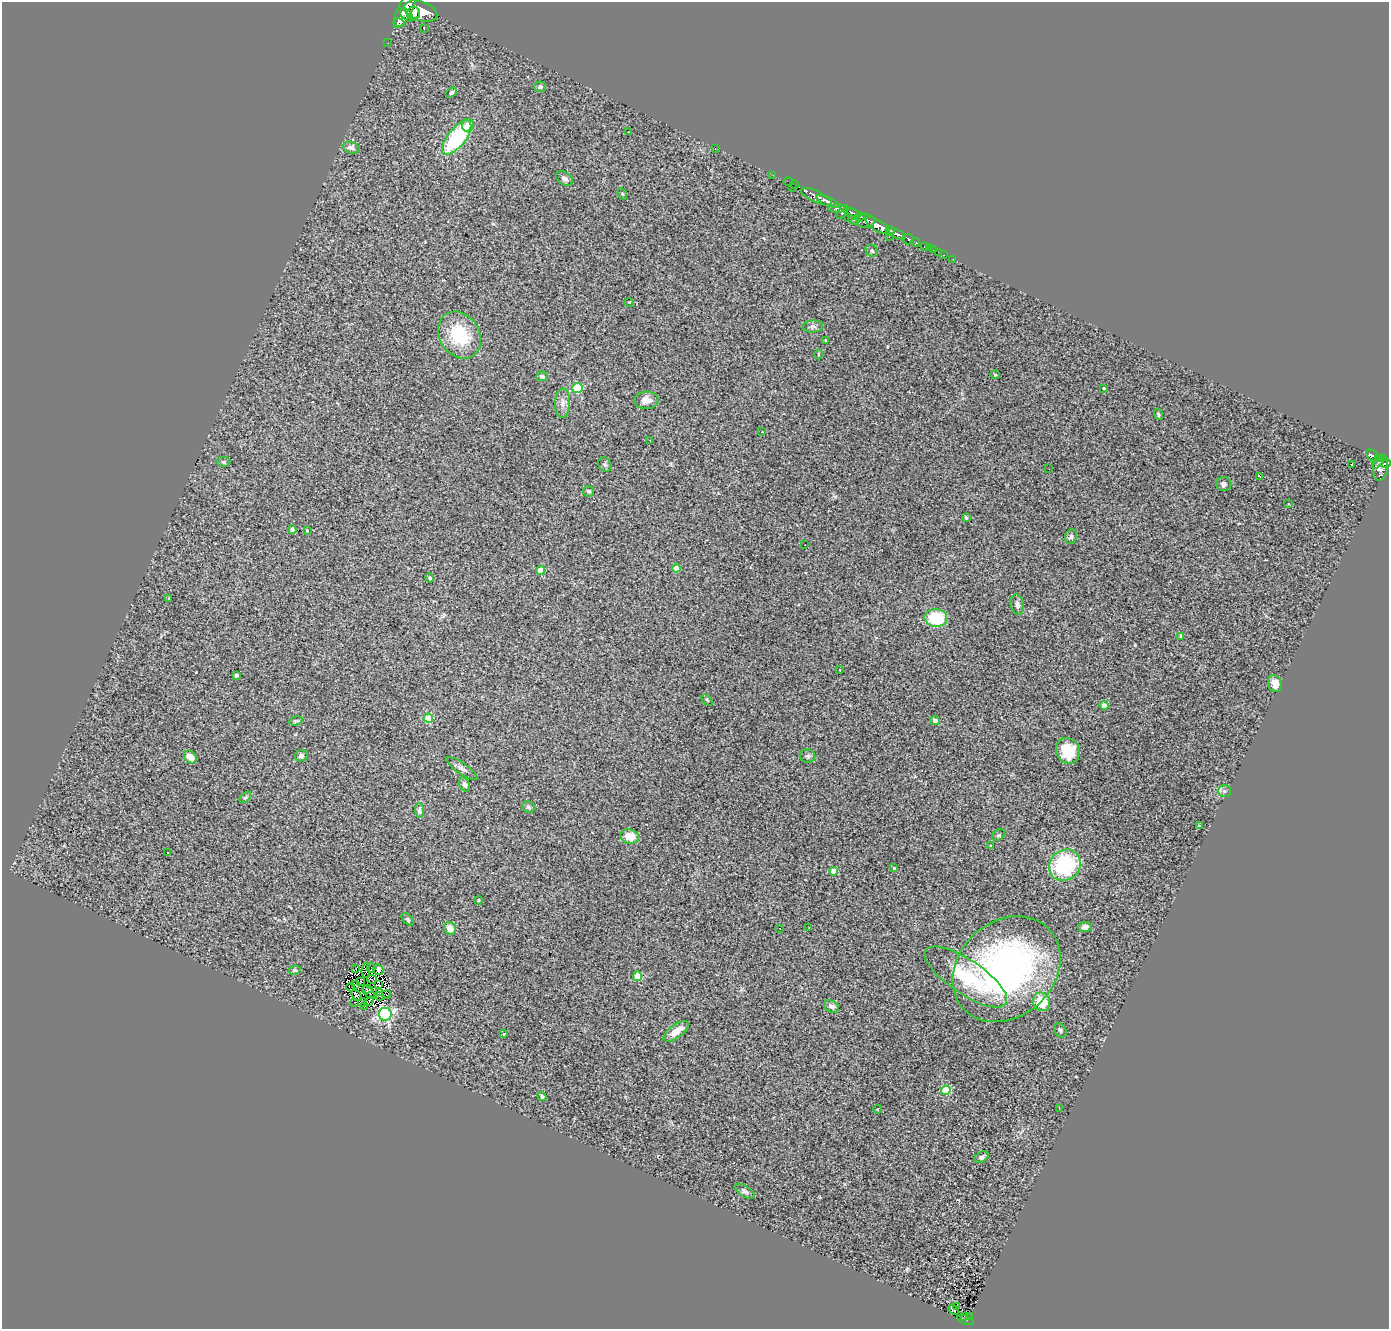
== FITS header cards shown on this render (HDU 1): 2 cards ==
NAXIS1  =                 1387
NAXIS2  =                 1327

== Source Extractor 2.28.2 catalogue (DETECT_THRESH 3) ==
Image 1387 x 1327 px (HDU 1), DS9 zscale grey, 1 PNG px = 1 image px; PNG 1391 x 1331 px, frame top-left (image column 1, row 1327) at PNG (2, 2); each listed source drawn as its Kron ellipse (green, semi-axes under 4 px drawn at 4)
Background 2.22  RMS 0.15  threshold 0.441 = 3 sigma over >= 5 px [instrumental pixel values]
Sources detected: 154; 1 with non-positive FLUX_AUTO (blend fragments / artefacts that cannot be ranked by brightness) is neither listed nor drawn; the other 153 listed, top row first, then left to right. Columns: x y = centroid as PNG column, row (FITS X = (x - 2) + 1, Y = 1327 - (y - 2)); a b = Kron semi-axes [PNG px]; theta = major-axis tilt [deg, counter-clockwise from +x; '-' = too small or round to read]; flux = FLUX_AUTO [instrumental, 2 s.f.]
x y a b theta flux
405 8 21 7 64 8100
421 11 17 9 -19 9000
413 14 7 6 - 2900
407 15 8 5 -45 2200
399 23 6 3 -16 630
424 29 3 2 - 9.4
388 43 2 2 - 26
540 87 6 5 - 30
451 93 6 4 33 24
468 125 6 6 - 110
628 132 2 2 - 7.7
457 138 20 9 52 870
351 148 8 5 -18 40
715 148 2 2 - 77
773 175 2 2 - 27
564 179 9 6 -36 34
788 182 5 2 - 41
795 185 5 2 - 59
792 188 3 2 - 110
622 194 6 4 -60 11
816 197 17 5 -25 3200
828 202 12 4 -23 2900
837 208 9 3 0 820
842 212 8 3 53 920
851 212 8 4 -18 1300
860 217 6 3 20 550
848 218 2 2 - 30
854 220 6 3 -25 350
866 221 9 6 1 2000
878 226 13 5 -31 4400
890 231 5 4 - 1100
897 234 9 4 -23 2200
889 237 3 2 - 85
908 239 5 5 - 460
916 242 4 3 - 280
924 246 3 3 - 86
929 248 2 2 - 18
933 250 2 2 - 22
872 251 6 5 - 18
938 252 2 2 - 5.8
944 255 3 2 - 9.7
953 259 2 2 - 21
629 302 5 3 - 7.2
813 326 10 6 5 31
459 335 25 20 -56 500
825 340 3 2 - 7
819 354 5 3 - 11
995 375 5 4 - 10
542 376 6 5 - 22
577 388 5 5 - 520
1104 388 4 3 - 9.1
646 400 12 8 2 78
563 403 15 7 87 64
1158 414 6 3 -72 13
762 432 3 3 - 47
650 440 2 2 - 5.3
1373 456 8 4 -37 370
1378 458 4 4 - 430
224 462 7 5 1 17
1378 463 7 3 43 170
1386 463 4 4 - 900
1352 464 3 2 - 9.4
605 465 7 6 - 22
1381 468 13 7 81 1600
1049 469 2 2 - 6.6
1260 476 3 2 - 11
1224 484 7 7 - 32
589 491 5 5 - 16
1289 503 3 2 - 16
966 518 3 3 - 16
292 530 4 4 - 54
307 530 3 3 - 12
1071 537 7 6 - 23
805 545 2 2 - 9.8
676 568 4 4 - 84
540 570 4 4 - 190
430 578 4 4 - 17
169 598 3 2 - 7.4
1017 604 10 6 -77 35
936 618 11 9 -6 520
1181 636 4 3 - 12
839 670 3 3 - 12
236 675 4 3 - 22
1275 684 9 6 -70 85
707 700 6 4 -45 12
1104 705 4 4 - 63
428 718 5 4 - 340
935 720 5 4 - 35
296 721 7 4 18 17
1068 751 13 11 -66 270
301 756 6 5 - 29
808 756 8 6 -12 24
190 757 7 5 -43 95
462 769 18 5 -35 38
465 784 7 5 -65 29
1224 791 7 5 -1 23
245 797 7 4 45 15
528 807 6 5 - 25
419 811 7 4 -88 25
1199 826 3 3 - 8
999 835 7 4 37 14
630 836 9 7 -12 160
991 846 3 3 - 12
168 853 2 2 - 6.7
1065 865 17 15 36 830
894 868 4 3 - 7.7
834 871 4 4 - 110
478 900 4 4 - 12
408 919 7 4 -46 16
809 927 3 2 - 6.4
1085 927 6 5 - 39
450 928 7 5 -60 100
780 928 2 2 - 6.9
356 968 3 2 - 8.1
371 968 5 2 - 9.5
1006 969 58 47 42 3400
295 970 6 4 12 17
366 970 8 2 85 4
378 970 5 5 - 50
638 976 4 4 - 280
966 977 48 17 -34 600
372 979 5 2 - 1.7
361 982 4 2 - 8
355 985 2 2 - 8.6
378 985 3 2 - 6.7
351 987 4 2 - 2.2
367 989 5 2 - 11
369 993 8 4 -45 13
380 993 2 2 - 8.2
386 994 5 2 - 10
356 995 6 3 -49 4.2
380 996 4 2 - 12
369 1001 5 2 - 12
355 1002 3 2 - 10
362 1002 4 3 - 16
1042 1002 9 8 - 300
364 1006 3 2 - 10
831 1006 8 5 -30 36
385 1014 6 6 - 1700
1060 1030 8 5 -55 20
676 1031 15 6 36 120
504 1034 3 2 - 6.5
946 1090 5 4 - 350
542 1096 5 4 - 24
878 1109 4 3 - 6.6
1059 1109 3 2 - 10
982 1157 7 5 30 29
745 1191 11 5 -34 27
956 1307 3 2 - 13
953 1310 5 2 - 7.2
965 1316 3 2 - 73
969 1316 3 2 - 18
966 1320 8 4 -18 290
At the frame edge (FLAGS 8, measured only in part): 1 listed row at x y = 1386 463
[1 non-positive-flux detection neither listed nor drawn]